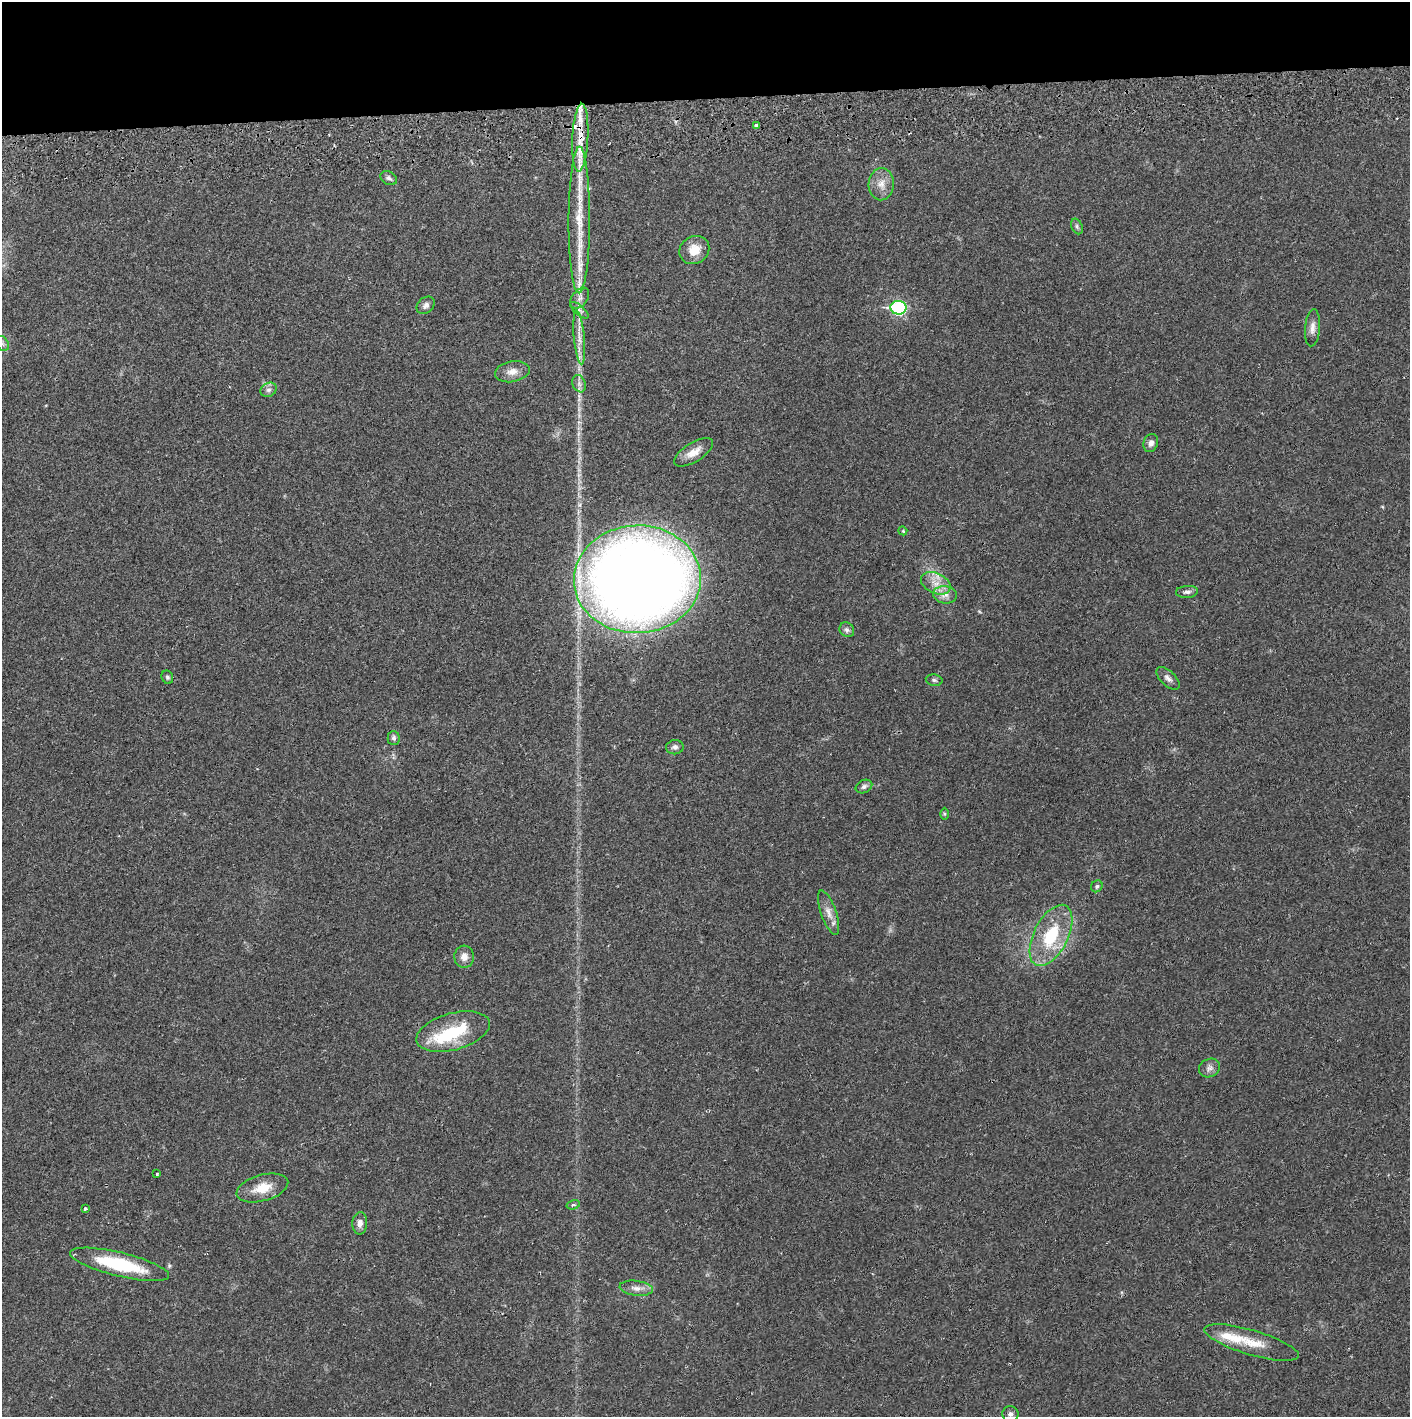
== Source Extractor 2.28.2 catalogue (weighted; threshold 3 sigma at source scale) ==
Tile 2 of 3 x 3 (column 2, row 1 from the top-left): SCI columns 1411-2818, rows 2885-4299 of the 4232 x 4358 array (HDU 1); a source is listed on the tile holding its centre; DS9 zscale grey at full resolution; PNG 1412 x 1419 px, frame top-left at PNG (2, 2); each listed source drawn as its Kron ellipse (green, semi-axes under 4 px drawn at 4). Shown black and unused: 7% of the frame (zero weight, under 2 of 3 exposures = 3% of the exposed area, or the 3 px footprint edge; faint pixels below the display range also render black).
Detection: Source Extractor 2.28.2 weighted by HDU 2 'WHT'; one run over the whole footprint, this tile lists its part. Background 0.0215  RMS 0.0035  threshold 0.0156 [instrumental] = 3 sigma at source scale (4.5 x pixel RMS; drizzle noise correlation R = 1.50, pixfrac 1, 0.05/0.05 arcsec/px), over >= 5 px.
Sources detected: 55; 1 inside a brighter object's white glare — neither listed nor drawn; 7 inside a brighter listed object's ellipse — not listed separately; the other 47 listed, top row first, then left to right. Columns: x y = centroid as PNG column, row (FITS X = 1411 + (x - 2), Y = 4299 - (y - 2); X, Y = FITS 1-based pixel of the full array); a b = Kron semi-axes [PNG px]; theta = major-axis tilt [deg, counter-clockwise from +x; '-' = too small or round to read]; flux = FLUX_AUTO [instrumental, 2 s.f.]
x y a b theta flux
756 126 4 4 - 2.8
580 138 34 8 87 7.7
389 178 9 6 -30 1
881 184 16 12 87 3.8
579 220 73 10 90 16
1077 226 8 5 -64 0.8
694 250 15 13 32 5.6
580 298 12 7 53 1.8
426 305 10 7 43 1.3
898 308 8 7 - 47
579 310 11 4 -40 1.1
1312 328 18 7 85 2.3
579 338 27 5 -85 3.7
2 344 8 6 -54 1.1
512 372 17 10 11 3.2
579 384 9 6 -70 1.3
268 390 8 6 28 1.2
1151 443 9 7 70 1.4
694 452 22 9 32 4.1
903 531 4 3 - 0.36
637 579 63 54 2 520
936 583 15 10 -25 4.1
1187 592 11 6 4 1.2
945 595 12 9 -5 2.4
847 630 8 6 -43 1.1
167 677 7 5 -65 0.7
1168 678 14 7 -44 1.6
934 680 8 5 -10 0.83
394 738 7 6 - 0.9
675 747 8 7 - 1.2
864 787 8 6 24 1
944 814 6 4 -89 0.44
1097 886 6 5 - 0.68
829 913 23 7 -71 3.2
1051 935 33 17 63 18
464 957 11 9 -87 2.5
453 1032 38 18 15 18
1209 1068 11 9 25 1.6
157 1174 3 3 - 0.46
262 1188 26 13 15 7.1
573 1205 7 4 16 0.79
85 1209 3 3 - 0.99
360 1223 11 7 86 1.9
119 1264 51 12 -14 23
636 1288 17 7 -7 2.4
1251 1342 49 12 -16 9.3
1010 1414 8 8 - 1.2
Overlapping masked pixels (flux is a lower limit): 1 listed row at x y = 580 138
Isophote crosses this tile's border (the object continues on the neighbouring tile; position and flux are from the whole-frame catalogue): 1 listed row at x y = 2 344